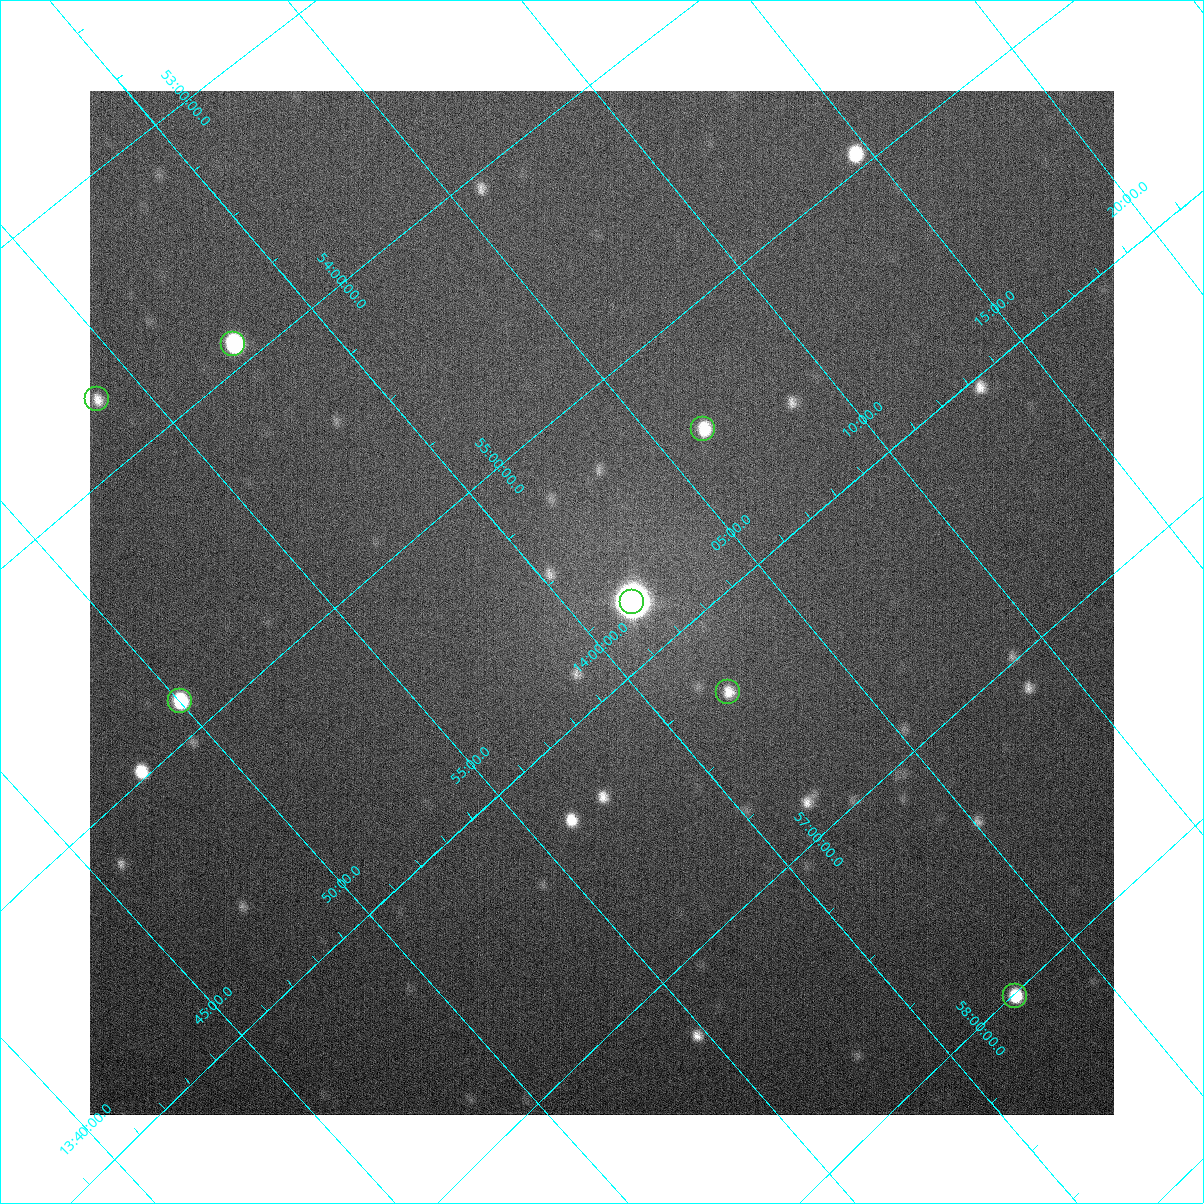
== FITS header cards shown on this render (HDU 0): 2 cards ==
NAXIS1  =                 1024
NAXIS2  =                 1024

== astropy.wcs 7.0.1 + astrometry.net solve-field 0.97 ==
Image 1024 x 1024 px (HDU 0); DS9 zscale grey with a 90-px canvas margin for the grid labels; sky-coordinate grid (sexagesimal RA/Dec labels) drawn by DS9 from the SOLVED WCS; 7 Tycho-2 reference stars matched to detected sources circled (green)
Header WCS: none
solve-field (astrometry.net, Tycho-2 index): SOLVED blind (the file carries no WCS)
Solved WCS: RA---TAN-SIP/DEC--TAN-SIP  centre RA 14:00:51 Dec +55:42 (210.21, +55.70 deg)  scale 14.7 x 14.5 arcsec/px (non-square pixels)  FOV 251.0' x 248.2'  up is +140 deg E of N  parity normal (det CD < 0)
(file carries no celestial WCS; the grid is the blind solution)
Tycho-2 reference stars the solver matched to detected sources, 7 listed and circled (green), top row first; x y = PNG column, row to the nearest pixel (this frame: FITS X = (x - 90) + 1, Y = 1024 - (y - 91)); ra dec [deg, ICRS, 3 dp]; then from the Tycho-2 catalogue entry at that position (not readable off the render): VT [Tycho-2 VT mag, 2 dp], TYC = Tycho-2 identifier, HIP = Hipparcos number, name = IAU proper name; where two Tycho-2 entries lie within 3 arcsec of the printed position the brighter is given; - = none
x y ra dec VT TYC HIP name
233 344 209.428 +53.910 6.96 3852-1028-1 68196 -
97 399 208.463 +53.729 5.69 3851-1508-1 67848 -
703 429 211.567 +55.431 7.85 3855-1333-1 68886 -
632 602 210.377 +55.778 9.74 3855-1015-1 - -
728 692 210.486 +56.314 8.94 3855-64-1 68545 -
180 701 207.504 +54.869 7.81 3851-733-1 67511 -
1015 996 210.652 +58.010 9.20 3858-464-1 68607 -